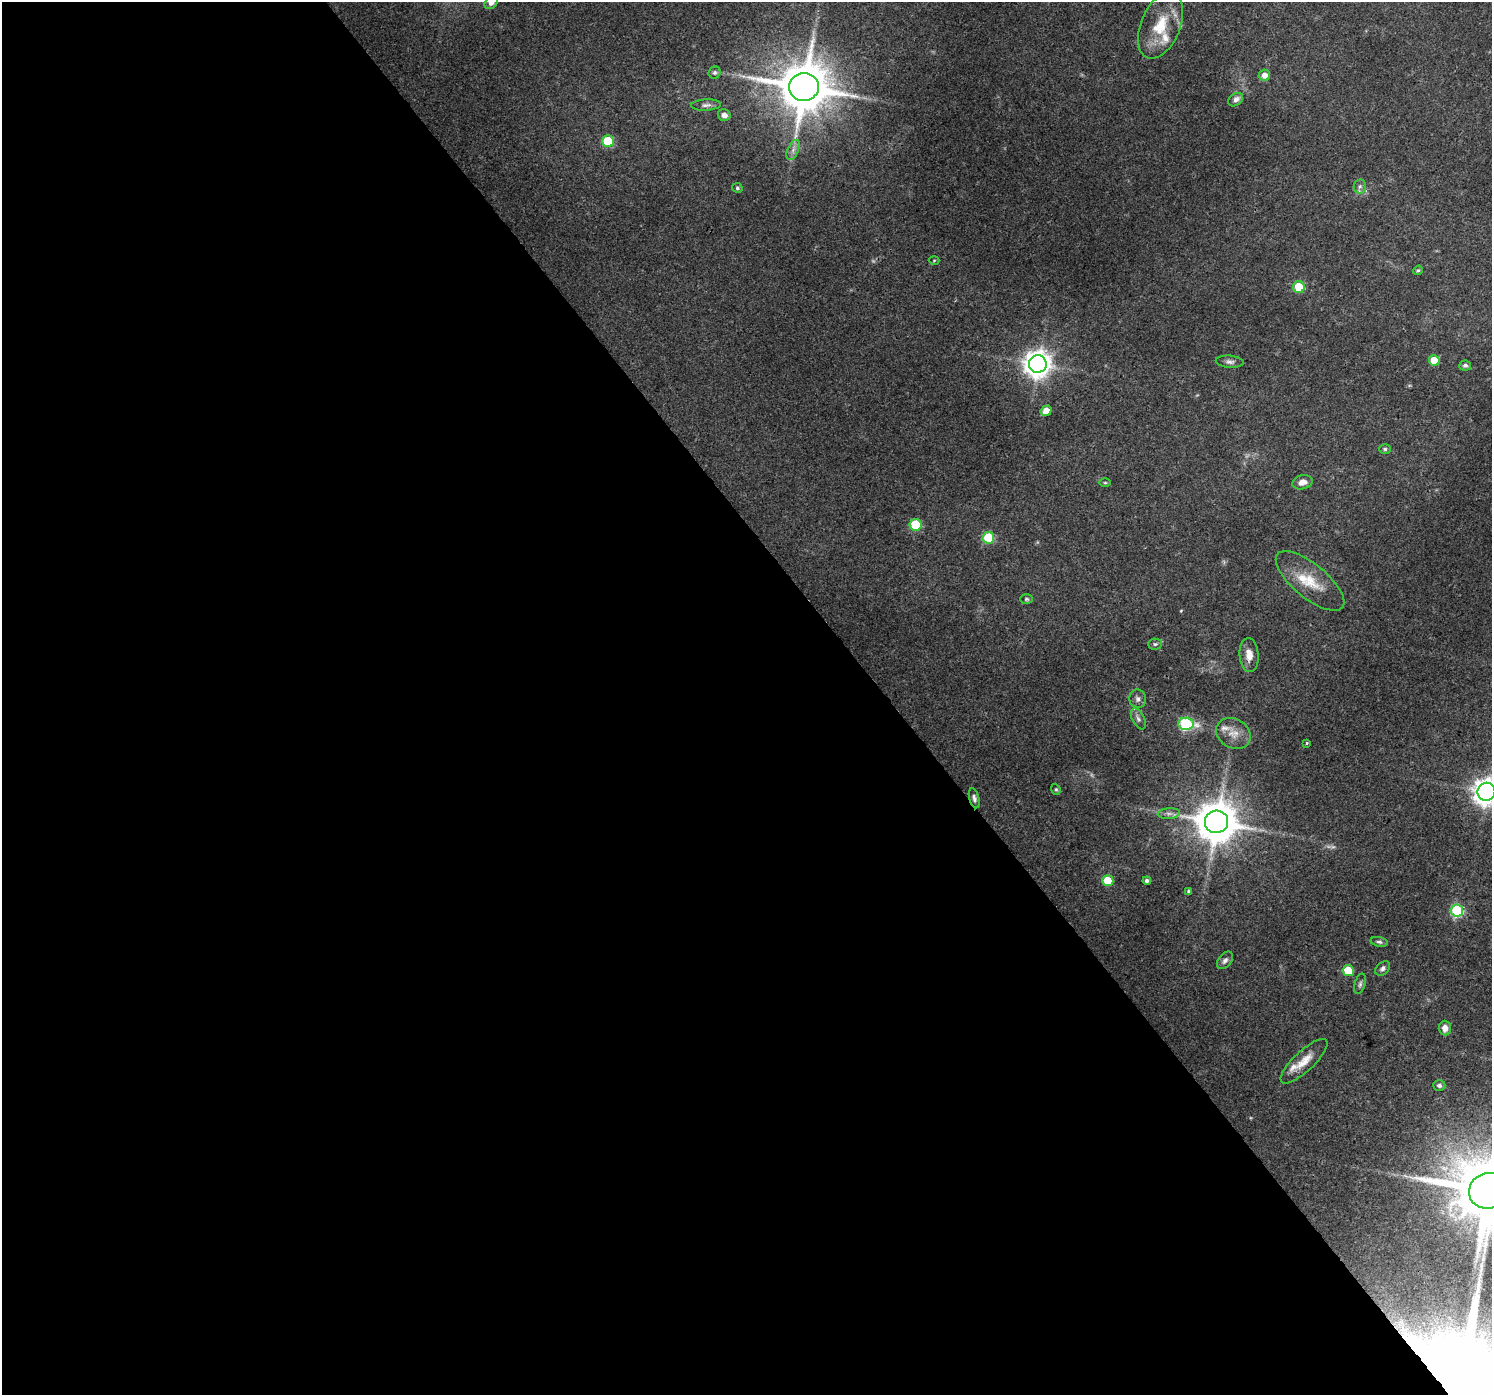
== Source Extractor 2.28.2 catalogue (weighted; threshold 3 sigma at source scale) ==
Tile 9 of 4 x 4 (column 1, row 3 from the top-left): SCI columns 5-1494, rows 1590-2982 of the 5964 x 5900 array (HDU 1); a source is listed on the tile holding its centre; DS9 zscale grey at full resolution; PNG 1494 x 1397 px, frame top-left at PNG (2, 2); each listed source drawn as its Kron ellipse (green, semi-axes under 4 px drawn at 4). Shown black and unused: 59% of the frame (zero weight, under 3 of 4 exposures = <1% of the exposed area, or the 3 px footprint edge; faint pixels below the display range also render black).
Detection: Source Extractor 2.28.2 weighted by HDU 2 'WHT'; one run over the whole footprint, this tile lists its part. Background 0.0882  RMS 0.0054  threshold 0.0245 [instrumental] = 3 sigma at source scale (4.5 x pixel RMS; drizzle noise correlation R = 1.50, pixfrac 1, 0.0396/0.0396 arcsec/px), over >= 5 px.
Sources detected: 57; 1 too faint to see at this stretch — neither listed nor drawn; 4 inside a brighter listed object's ellipse — not listed separately; the other 52 listed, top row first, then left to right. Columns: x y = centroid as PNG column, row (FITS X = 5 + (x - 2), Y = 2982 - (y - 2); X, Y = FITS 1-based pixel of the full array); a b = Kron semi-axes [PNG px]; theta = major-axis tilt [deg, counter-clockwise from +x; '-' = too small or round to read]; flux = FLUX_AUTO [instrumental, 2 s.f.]
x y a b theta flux
491 3 7 5 42 2.4
1160 26 35 19 67 21
715 73 6 5 - 1.3
1264 75 5 5 - 4.6
804 87 15 13 4 3000
1236 100 8 6 37 2.7
706 105 15 5 3 2.2
724 115 6 6 - 2.9
608 141 6 5 - 24
793 150 11 5 66 2.4
1360 186 7 6 - 1.4
737 188 5 5 - 1.1
934 260 5 3 - 0.58
1418 270 5 4 - 0.74
1299 287 6 6 - 16
1434 360 5 5 - 12
1230 362 14 6 -4 2.1
1038 364 9 8 - 650
1465 365 6 5 - 1.3
1046 411 6 5 - 5.8
1385 449 6 5 - 1.1
1302 482 10 7 13 3.8
1105 483 6 4 -1 0.71
916 525 6 6 - 29
988 538 6 6 - 32
1310 581 42 17 -39 17
1026 599 6 5 - 0.91
1155 644 7 5 2 1.1
1249 655 17 9 -86 5.7
1138 699 9 8 - 2.4
1138 719 11 6 -62 2.1
1186 724 7 6 - 59
1233 733 18 14 -32 7.1
1307 743 4 4 - 0.58
1056 789 6 4 -68 0.74
1486 792 9 9 - 590
974 798 10 5 -76 1.9
1169 814 11 5 4 2.1
1217 822 11 11 - 2000
1108 881 5 5 - 19
1147 881 4 4 - 1.9
1189 891 4 4 - 1.2
1457 911 6 6 - 56
1379 942 9 5 -12 1.2
1225 960 10 6 51 2
1383 968 8 6 41 1.6
1348 970 6 5 - 16
1360 984 10 5 74 1.5
1445 1028 7 6 - 3.6
1304 1061 30 10 43 8.7
1439 1085 6 5 - 1.4
1488 1191 19 18 - 5800
Overlapping masked pixels (flux is a lower limit): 1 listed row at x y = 974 798
Isophote crosses this tile's border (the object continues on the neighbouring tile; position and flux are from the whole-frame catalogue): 3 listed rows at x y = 491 3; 1486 792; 1488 1191